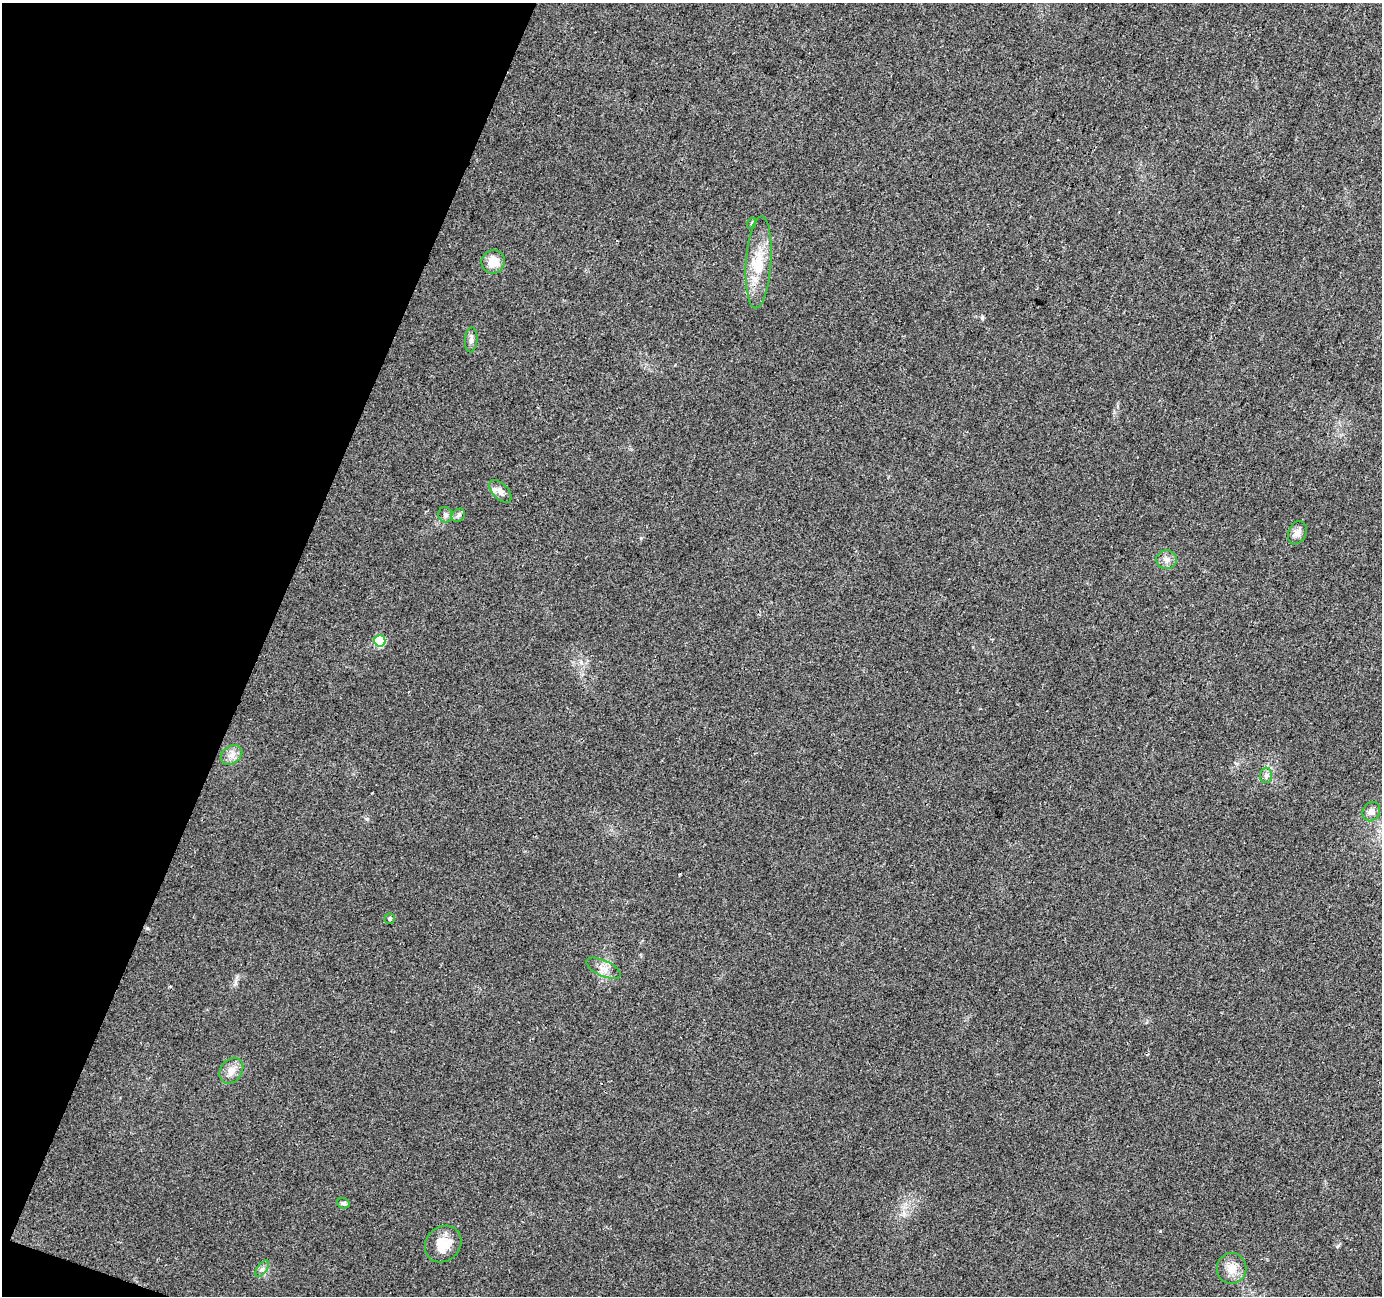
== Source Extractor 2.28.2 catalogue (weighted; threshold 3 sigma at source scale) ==
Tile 9 of 4 x 4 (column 1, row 3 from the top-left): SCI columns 8-1387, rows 1571-2864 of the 5527 x 5664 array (HDU 1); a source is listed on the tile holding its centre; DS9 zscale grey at full resolution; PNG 1384 x 1298 px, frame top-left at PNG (2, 3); each listed source drawn as its Kron ellipse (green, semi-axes under 4 px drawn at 4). Shown black and unused: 19% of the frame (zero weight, under 2 of 3 exposures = <1% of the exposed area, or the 3 px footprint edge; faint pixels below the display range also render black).
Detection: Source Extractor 2.28.2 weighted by HDU 2 'WHT'; one run over the whole footprint, this tile lists its part. Background 0.0405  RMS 0.0079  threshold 0.0358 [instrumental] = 3 sigma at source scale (4.5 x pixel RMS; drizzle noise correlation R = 1.50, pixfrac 1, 0.0396/0.0396 arcsec/px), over >= 5 px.
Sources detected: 22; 2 inside a brighter listed object's ellipse — not listed separately; the other 20 listed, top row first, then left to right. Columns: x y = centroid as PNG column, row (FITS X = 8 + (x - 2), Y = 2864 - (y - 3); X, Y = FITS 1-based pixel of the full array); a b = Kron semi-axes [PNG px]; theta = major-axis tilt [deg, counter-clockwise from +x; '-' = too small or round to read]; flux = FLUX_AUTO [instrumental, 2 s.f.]
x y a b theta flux
752 223 5 3 - 0.84
493 262 12 11 - 11
759 262 46 12 86 25
471 340 12 6 85 3.1
500 491 14 7 -45 4.7
445 515 8 7 - 2.3
458 515 7 6 - 2
1297 533 12 9 68 4.6
1167 560 10 9 - 4.5
380 641 5 5 - 43
231 755 12 8 36 5.2
1266 775 7 6 - 2.3
1371 812 10 8 58 3.9
390 918 5 5 - 1.5
603 968 19 8 -24 6.3
231 1071 14 10 54 7
343 1203 6 5 - 1.8
443 1244 20 17 45 16
1232 1268 15 14 - 10
262 1269 9 4 54 2.2
Unlisted compact peaks at least as high as the median listed source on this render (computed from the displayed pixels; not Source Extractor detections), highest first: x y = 367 819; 982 318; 641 538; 1337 1246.